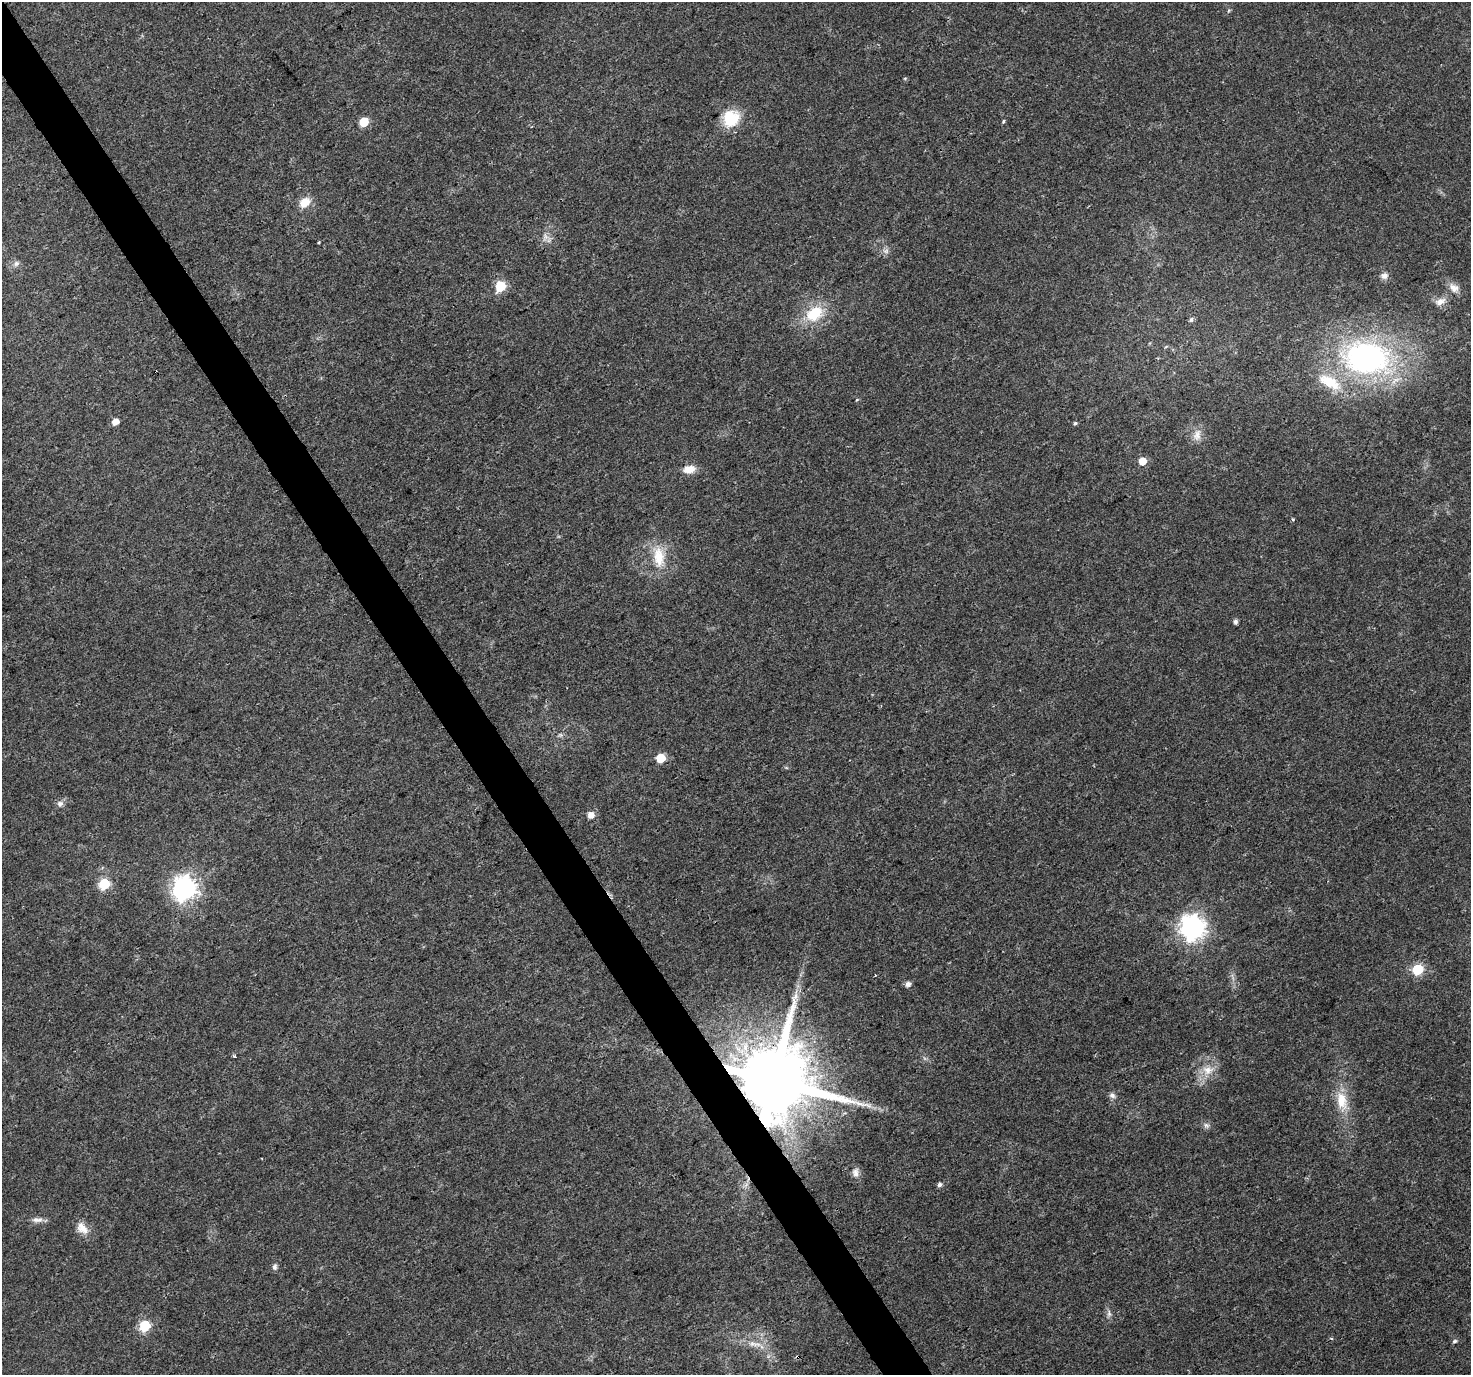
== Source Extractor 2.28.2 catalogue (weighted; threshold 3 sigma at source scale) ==
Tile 11 of 4 x 4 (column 3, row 3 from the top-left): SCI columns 2945-4413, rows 1552-2924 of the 5881 x 5789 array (HDU 1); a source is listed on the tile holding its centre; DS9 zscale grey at full resolution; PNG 1473 x 1377 px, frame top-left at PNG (2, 2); no overlay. Shown black and unused: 3% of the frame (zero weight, under 3 of 4 exposures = <1% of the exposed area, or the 3 px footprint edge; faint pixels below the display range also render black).
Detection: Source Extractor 2.28.2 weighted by HDU 2 'WHT'; one run over the whole footprint, this tile lists its part. Background 0.0248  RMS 0.003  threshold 0.0137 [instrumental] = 3 sigma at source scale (4.5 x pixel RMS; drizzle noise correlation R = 1.50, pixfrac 1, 0.0396/0.0396 arcsec/px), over >= 5 px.
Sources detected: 53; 3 cosmic-ray / hot-pixel residue — not listed; the other 50 listed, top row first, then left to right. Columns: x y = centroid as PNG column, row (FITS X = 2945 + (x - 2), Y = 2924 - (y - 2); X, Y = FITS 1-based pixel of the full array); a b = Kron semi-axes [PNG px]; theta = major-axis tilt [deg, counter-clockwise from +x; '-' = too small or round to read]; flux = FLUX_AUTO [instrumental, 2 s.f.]
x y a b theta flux
905 78 5 3 - 0.29
731 118 16 15 - 12
1003 121 5 4 - 0.38
364 122 6 5 - 11
305 202 13 10 39 4.3
545 236 7 5 -48 1
319 242 4 3 - 0.28
886 251 6 6 - 0.85
16 263 8 6 54 0.98
1384 276 9 8 - 1.5
500 286 6 6 - 20
1454 288 15 11 -38 2.8
1440 301 16 9 22 2.6
814 313 25 17 35 11
1191 320 7 5 76 0.69
1366 358 49 33 -7 83
1330 382 36 15 -29 10
115 422 5 5 - 3.2
1075 423 5 4 - 0.51
1197 435 18 10 75 2.7
1142 461 6 6 - 4.4
689 469 14 9 11 3.5
1293 519 4 3 - 0.39
659 557 30 15 -85 8.4
1235 622 6 5 - 0.74
661 758 6 5 - 11
60 804 9 7 44 1.3
591 815 7 7 - 2.2
104 884 6 6 - 23
184 889 9 8 - 240
1193 927 9 8 - 260
1418 969 6 6 - 23
875 975 3 2 - 0.25
908 984 6 5 - 1.3
234 1056 3 3 - 1.6
1208 1070 16 12 1 4.3
773 1081 19 17 38 4800
1112 1095 9 7 -35 1
1342 1100 27 15 -80 7.7
869 1106 9 4 -19 1.2
1206 1125 9 7 -42 1
855 1172 13 9 90 1.7
939 1185 5 5 - 0.92
37 1220 16 6 -1 1.7
82 1228 18 11 -48 3.4
275 1267 8 6 77 0.85
1109 1313 11 6 -79 1.1
145 1326 6 6 - 20
1455 1341 6 5 - 0.61
754 1344 23 7 -5 3.5
Overlapping masked pixels (flux is a lower limit): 1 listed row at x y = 773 1081